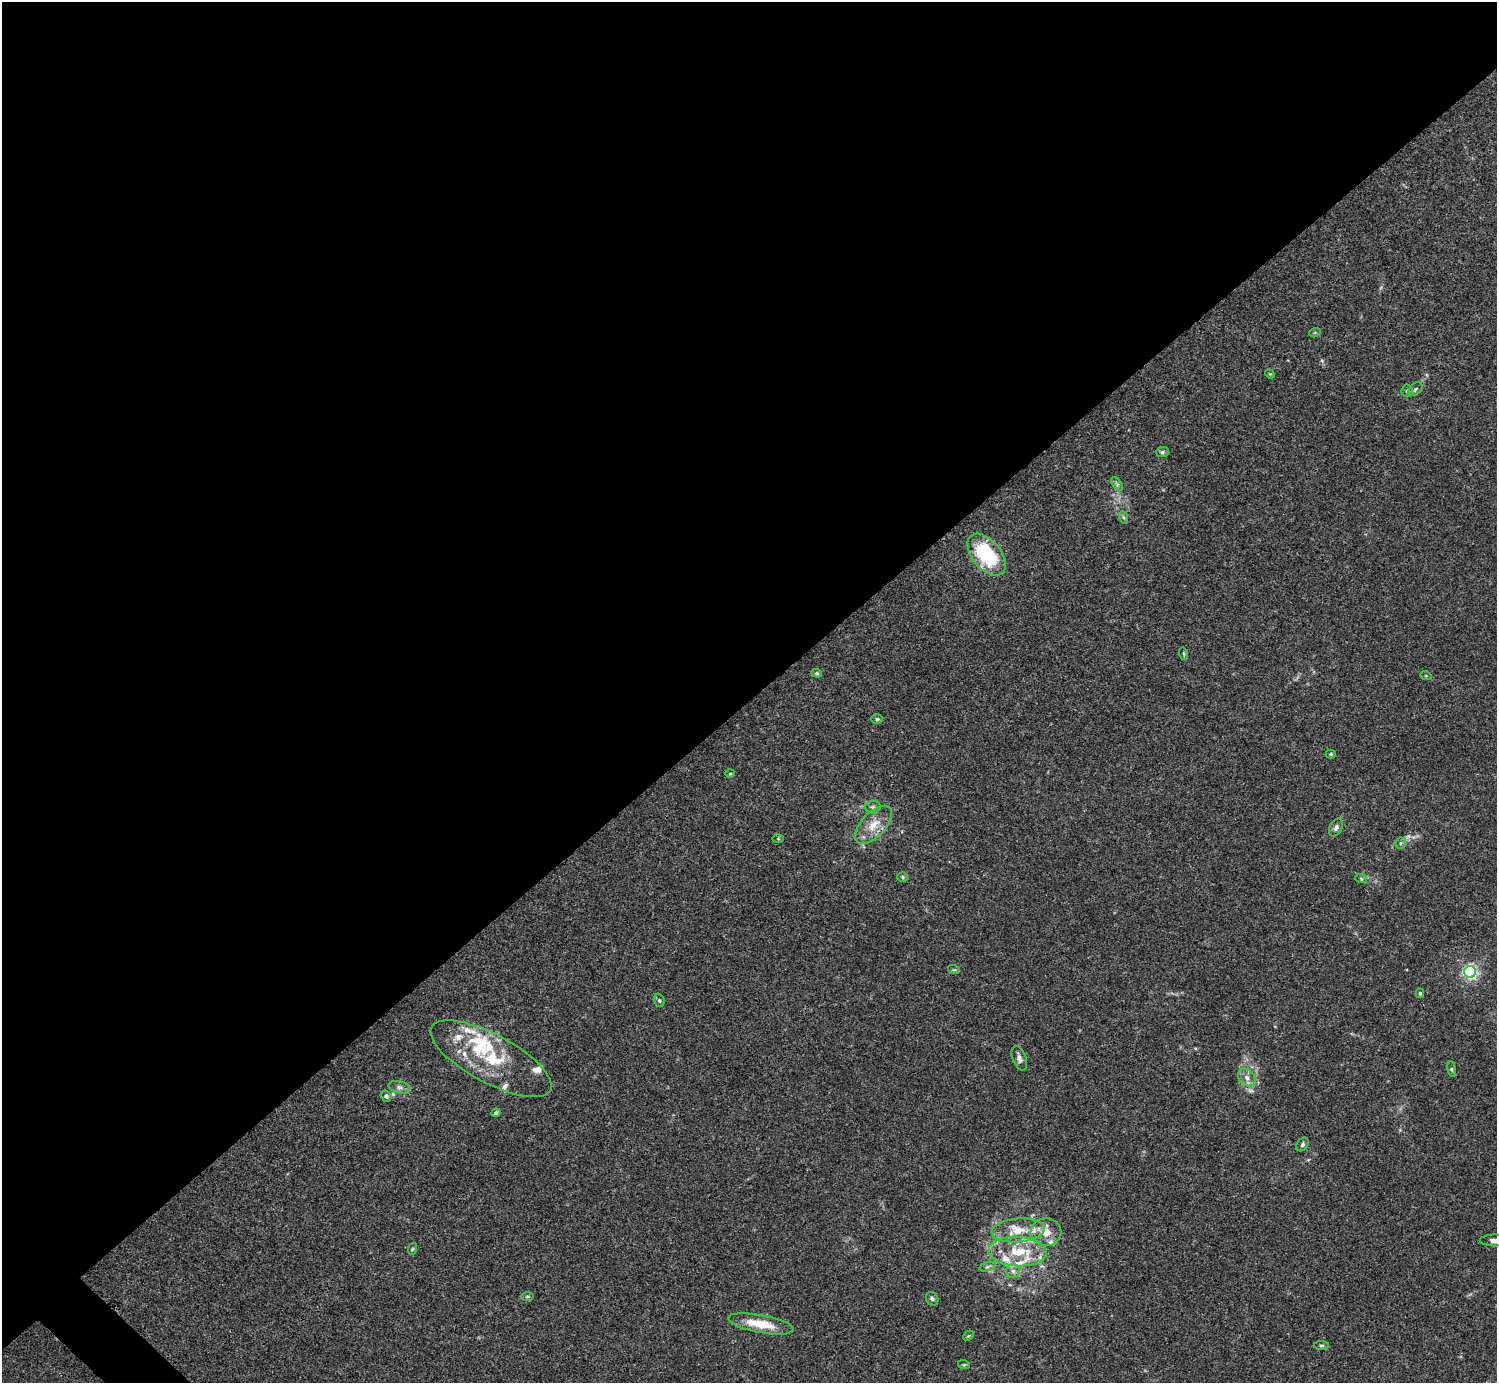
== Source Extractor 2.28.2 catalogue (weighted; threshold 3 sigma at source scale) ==
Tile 2 of 4 x 4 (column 2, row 1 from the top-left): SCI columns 1496-2990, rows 4302-5682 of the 5982 x 5981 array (HDU 1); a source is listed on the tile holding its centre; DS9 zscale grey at full resolution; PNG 1499 x 1385 px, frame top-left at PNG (2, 2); each listed source drawn as its Kron ellipse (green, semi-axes under 4 px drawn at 4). Shown black and unused: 51% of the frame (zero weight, under 3 of 4 exposures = <1% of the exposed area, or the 3 px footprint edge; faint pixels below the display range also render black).
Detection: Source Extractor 2.28.2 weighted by HDU 2 'WHT'; one run over the whole footprint, this tile lists its part. Background 0.0165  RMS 0.0022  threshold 0.00978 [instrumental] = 3 sigma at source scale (4.5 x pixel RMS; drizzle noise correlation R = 1.50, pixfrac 1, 0.05/0.05 arcsec/px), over >= 5 px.
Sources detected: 63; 17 inside a brighter listed object's ellipse — not listed separately; the other 46 listed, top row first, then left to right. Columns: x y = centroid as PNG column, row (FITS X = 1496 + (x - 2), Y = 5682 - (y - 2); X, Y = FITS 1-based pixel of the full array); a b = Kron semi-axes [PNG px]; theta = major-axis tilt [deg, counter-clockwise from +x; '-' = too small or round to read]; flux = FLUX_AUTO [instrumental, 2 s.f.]
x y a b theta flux
1315 332 6 3 19 0.22
1270 374 5 4 - 0.2
1415 389 8 5 42 0.49
1407 391 6 5 - 0.41
1162 452 6 5 - 0.44
1117 484 8 4 -54 0.47
1123 517 6 4 -70 0.32
987 555 24 14 -50 16
1184 654 6 4 -72 0.27
817 673 5 4 - 0.26
1426 676 6 3 -19 0.23
877 719 6 5 - 0.33
1331 754 5 4 - 0.27
730 773 5 3 - 0.2
873 807 8 6 -1 0.58
873 825 24 12 47 3.8
1336 828 9 6 61 0.74
778 839 6 4 -1 0.21
1401 843 6 5 - 0.36
903 877 5 4 - 0.27
1361 878 6 3 -20 0.28
954 970 6 3 -17 0.25
1470 972 6 6 - 42
1420 993 5 4 - 0.35
659 1000 7 5 -73 0.38
1019 1058 13 6 -69 1
491 1059 67 24 -28 14
1452 1069 8 4 -82 0.33
1247 1078 10 7 -45 1.2
399 1087 11 6 -13 0.82
386 1096 6 5 - 0.44
496 1113 4 4 - 0.58
1303 1144 7 5 57 0.47
1018 1230 26 12 5 4.8
1046 1232 15 14 - 3.4
1495 1240 15 6 0 1.2
412 1249 6 4 71 0.25
1018 1251 29 14 -3 7
987 1267 8 3 19 0.42
1013 1271 7 7 - 0.79
528 1296 6 3 0 0.23
932 1299 7 6 - 0.48
761 1324 33 8 -10 5.9
968 1336 6 4 43 0.26
1321 1345 8 4 0 0.33
964 1365 6 3 -18 0.24
Isophote crosses this tile's border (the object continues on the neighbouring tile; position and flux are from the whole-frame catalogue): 1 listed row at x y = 1495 1240